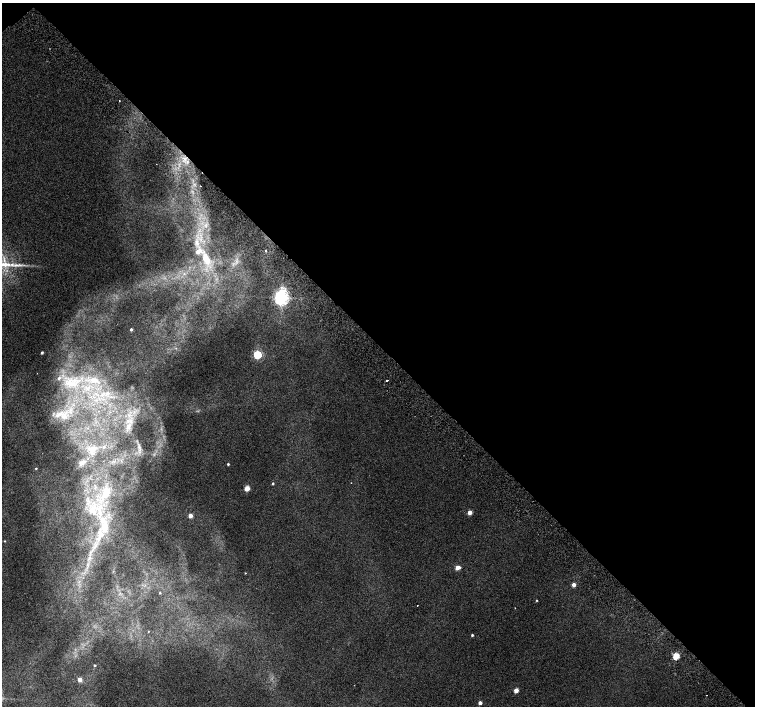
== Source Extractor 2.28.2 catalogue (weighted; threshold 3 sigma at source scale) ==
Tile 3 of 4 x 4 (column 3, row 1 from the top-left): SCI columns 3062-4566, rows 4487-5894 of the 6118 x 6093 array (HDU 1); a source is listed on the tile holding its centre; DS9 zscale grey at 2 x 2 block average (1 PNG px = mean of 2 x 2 image px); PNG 757 x 708 px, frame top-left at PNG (2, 3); no overlay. Shown black and unused: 49% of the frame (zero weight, under 2 of 3 exposures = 3% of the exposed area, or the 3 px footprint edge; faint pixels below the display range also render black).
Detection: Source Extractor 2.28.2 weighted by HDU 2 'WHT'; one run over the whole footprint, this tile lists its part. Background 0.00716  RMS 0.0058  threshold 0.0259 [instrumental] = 3 sigma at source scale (4.5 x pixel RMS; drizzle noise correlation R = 1.50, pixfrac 1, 0.0396/0.0396 arcsec/px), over >= 5 px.
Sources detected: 58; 2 too faint to see at this stretch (2 x 2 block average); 1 inside a brighter object's white glare — not listed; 10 inside a brighter listed object's ellipse — not listed separately; the other 45 listed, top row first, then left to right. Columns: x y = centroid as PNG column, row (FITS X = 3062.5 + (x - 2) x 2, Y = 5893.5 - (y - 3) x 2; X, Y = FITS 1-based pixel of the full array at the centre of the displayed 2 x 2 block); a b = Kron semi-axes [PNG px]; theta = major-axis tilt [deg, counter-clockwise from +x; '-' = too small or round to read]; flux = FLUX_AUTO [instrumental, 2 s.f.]
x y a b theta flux
119 101 2 2 - 1.2
184 158 8 5 -31 7.8
200 186 2 2 - 0.66
265 251 2 2 - 1.2
206 259 22 10 -67 35
236 261 4 2 - 2.1
281 297 4 4 - 440
131 329 2 2 - 2.9
176 348 3 3 - 1.2
42 353 3 2 - 2.2
257 355 3 3 - 120
93 380 14 8 20 22
387 380 2 2 - 4.3
69 382 29 13 26 52
107 393 8 4 -11 6.5
59 414 18 8 28 20
131 421 8 5 -85 7.3
139 448 13 4 -78 5.3
92 449 12 8 12 12
83 462 9 6 18 6.7
228 464 2 2 - 1.7
36 468 2 2 - 1.5
273 483 3 2 - 1.9
351 483 2 2 - 0.45
247 488 3 3 - 31
106 492 22 12 61 37
93 510 17 12 -65 32
470 512 3 2 - 16
190 516 3 2 - 13
100 535 24 9 77 34
5 541 3 2 - 0.94
457 568 4 2 - 17
245 573 3 2 - 0.8
574 585 3 2 - 11
160 593 2 2 - 0.95
537 600 2 2 - 1.2
417 605 2 2 - 0.67
148 631 2 2 - 0.5
472 635 2 2 - 2.4
676 656 3 3 - 61
94 665 3 2 - 1.6
80 679 3 3 - 17
516 690 3 3 - 20
706 695 2 2 - 1.5
480 703 2 2 - 7.5
Overlapping masked pixels (flux is a lower limit): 1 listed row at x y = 184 158
Diffuse or blended objects may show on this block-average render without a row.